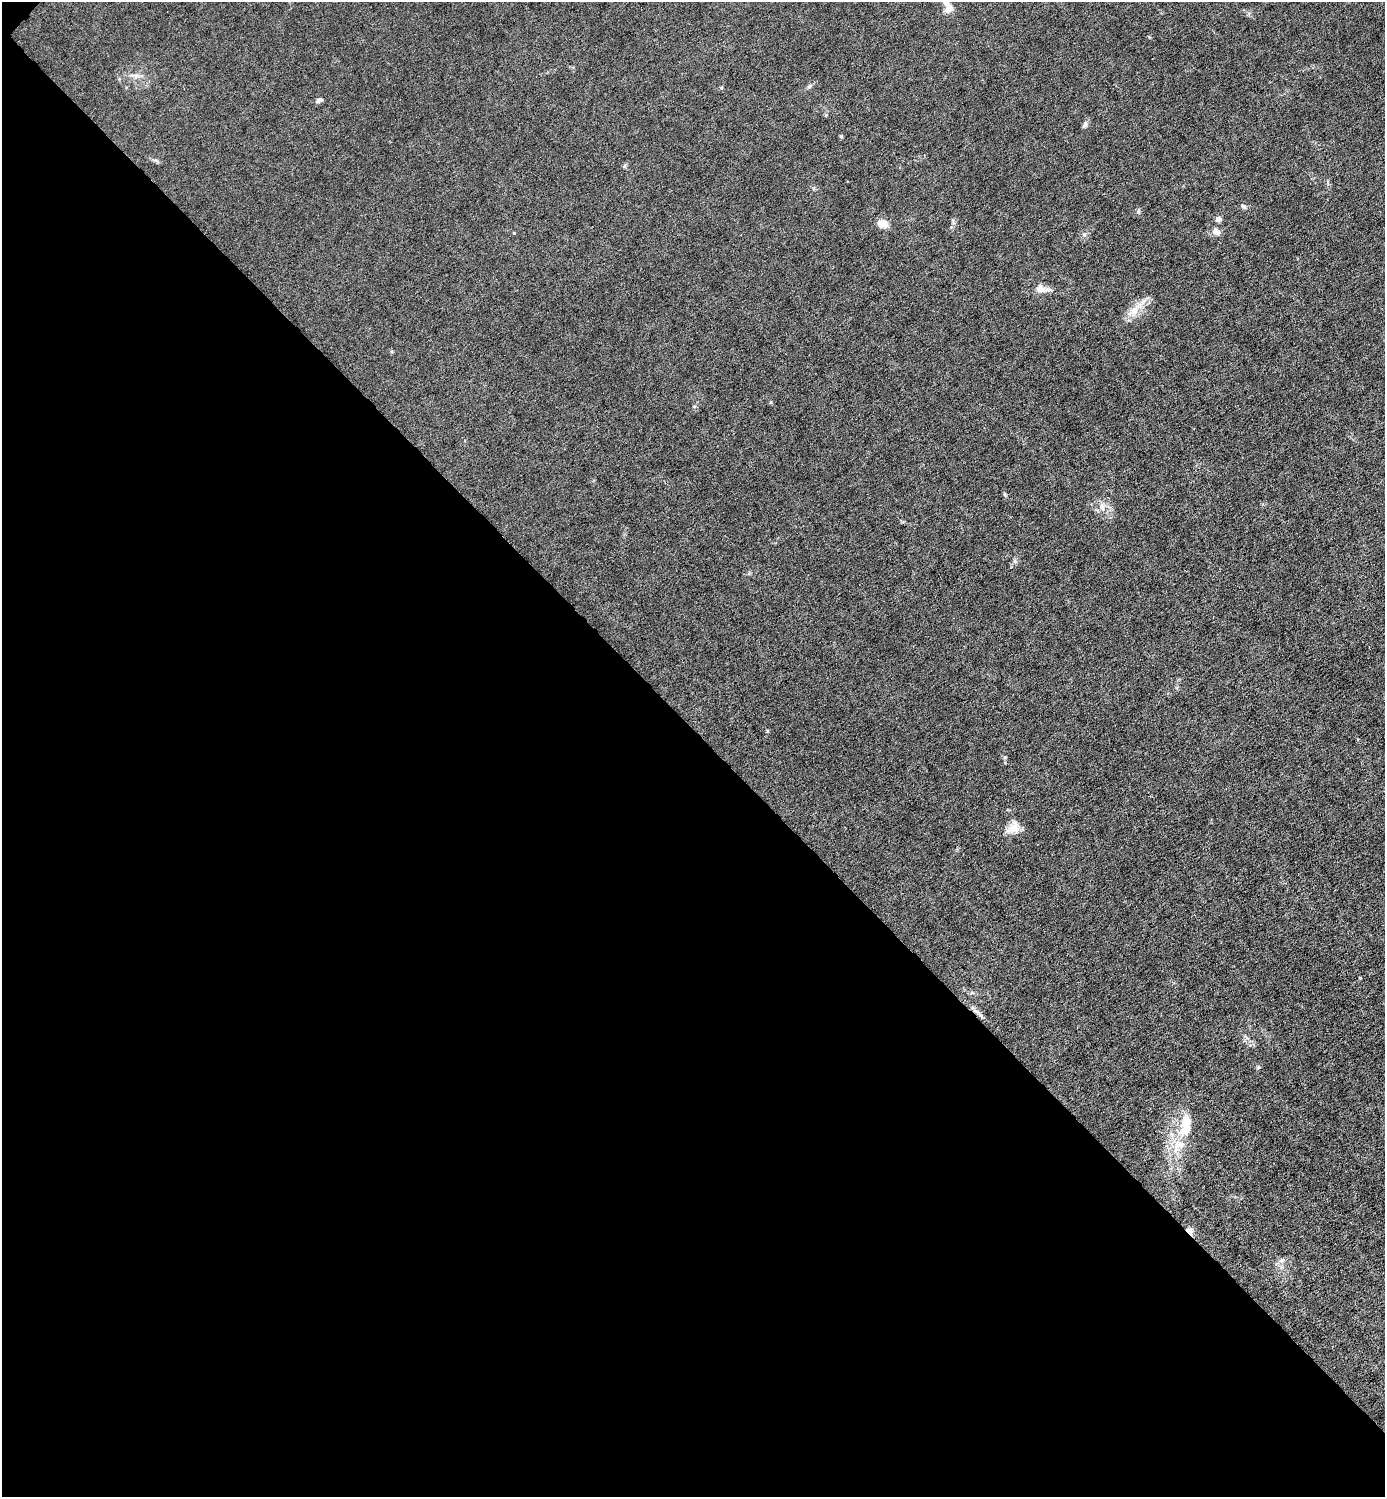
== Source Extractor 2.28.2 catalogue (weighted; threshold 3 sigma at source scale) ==
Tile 9 of 4 x 4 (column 1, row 3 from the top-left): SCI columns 153-1535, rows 1496-2990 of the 5980 x 5980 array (HDU 1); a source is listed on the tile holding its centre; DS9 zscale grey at full resolution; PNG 1387 x 1499 px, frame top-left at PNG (2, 2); no overlay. Shown black and unused: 51% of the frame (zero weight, under 6 of 12 exposures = <1% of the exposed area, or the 3 px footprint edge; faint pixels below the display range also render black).
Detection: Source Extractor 2.28.2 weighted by HDU 2 'WHT'; one run over the whole footprint, this tile lists its part. Background 0.0145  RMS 0.0031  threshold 0.0127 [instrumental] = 3 sigma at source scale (4.09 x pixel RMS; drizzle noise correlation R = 1.36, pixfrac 0.8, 0.05/0.05 arcsec/px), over >= 5 px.
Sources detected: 30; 1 inside a brighter object's white glare — not listed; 1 inside a brighter listed object's ellipse — not listed separately; the other 28 listed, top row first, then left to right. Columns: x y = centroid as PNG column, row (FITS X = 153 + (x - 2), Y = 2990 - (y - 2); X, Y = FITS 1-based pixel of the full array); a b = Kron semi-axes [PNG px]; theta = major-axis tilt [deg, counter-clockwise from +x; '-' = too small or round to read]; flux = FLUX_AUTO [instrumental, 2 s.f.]
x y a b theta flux
948 8 13 10 78 2
135 76 16 6 -10 1.7
809 86 8 5 28 0.66
721 88 6 4 -1 0.32
319 100 8 5 21 0.9
1085 125 10 6 63 0.84
841 136 5 4 - 0.42
156 160 7 4 -19 0.58
624 166 6 5 - 0.49
1243 206 8 5 -30 0.74
1138 211 8 5 73 0.55
1218 219 7 6 - 1.2
953 221 9 3 -69 0.59
883 223 10 7 -19 4.5
1216 231 9 7 -30 2.1
514 233 4 3 - 0.24
1084 235 6 4 72 0.55
1041 289 14 8 -7 3.6
1134 310 31 10 49 4.7
1004 494 6 4 -70 0.38
1102 506 13 9 82 2.3
1005 757 5 4 - 0.34
1013 828 18 12 34 3.5
977 1011 13 4 -34 1.2
1258 1067 5 5 - 0.39
1186 1128 31 15 43 8
1190 1231 8 6 -57 2.4
1282 1260 8 6 1 0.98
Overlapping masked pixels (flux is a lower limit): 2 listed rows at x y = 977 1011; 1190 1231
Unlisted compact peaks at least as high as the median listed source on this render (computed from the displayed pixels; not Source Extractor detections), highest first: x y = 767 731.